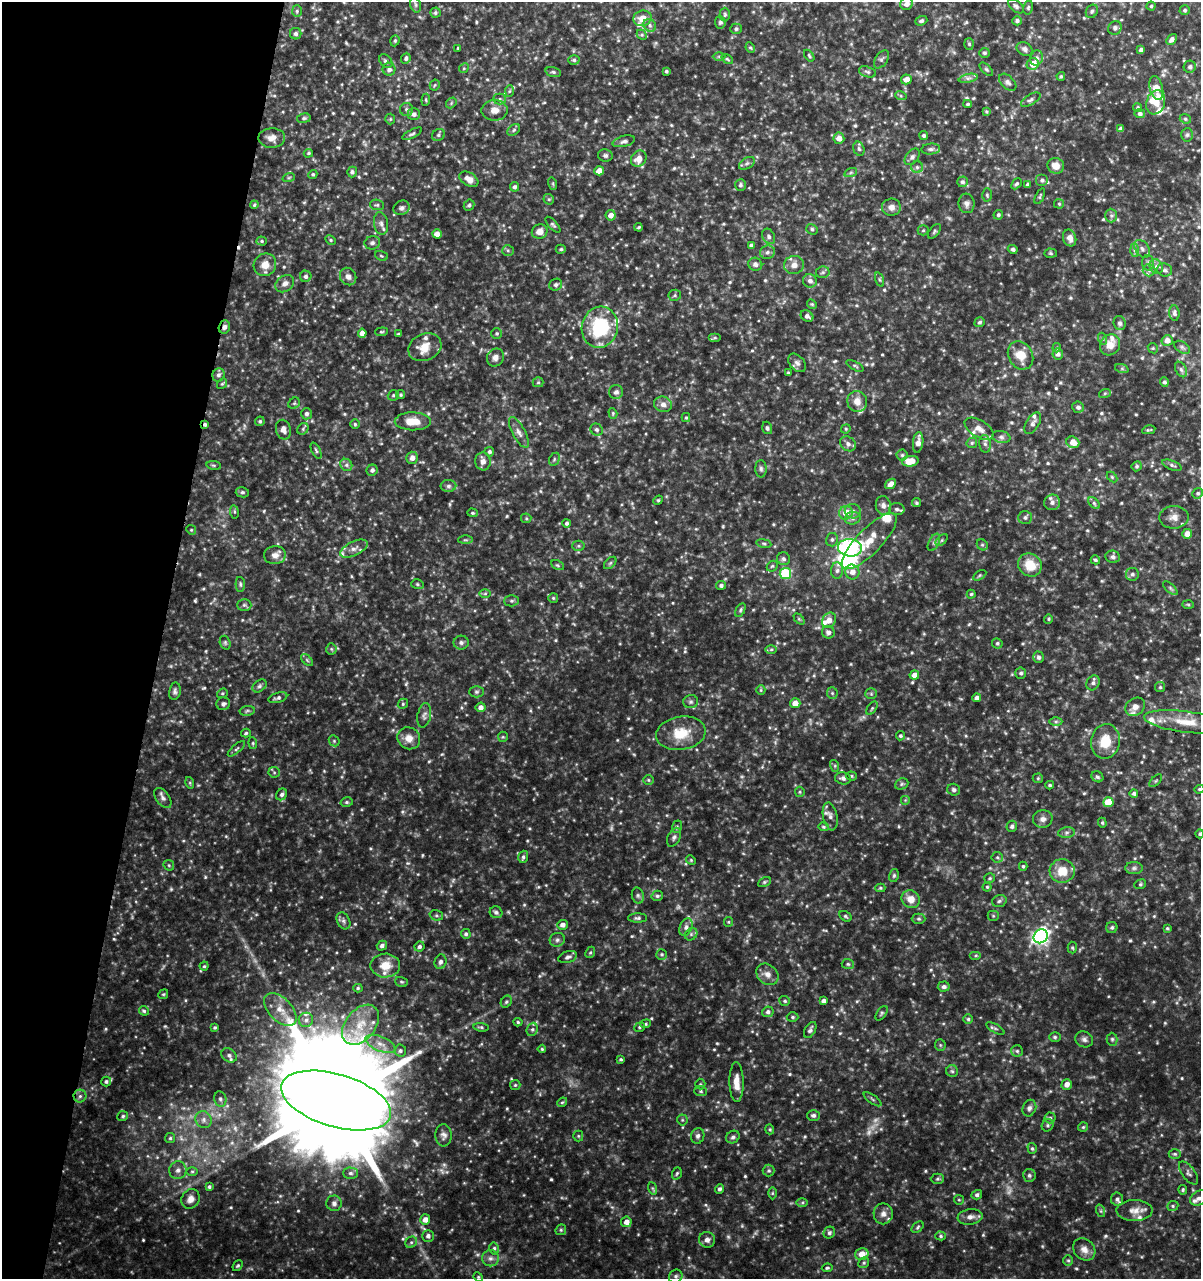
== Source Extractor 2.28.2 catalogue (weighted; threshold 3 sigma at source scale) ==
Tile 9 of 4 x 4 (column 1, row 3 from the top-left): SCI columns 286-1484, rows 1278-2554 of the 5302 x 5115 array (HDU 1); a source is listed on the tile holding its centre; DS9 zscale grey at full resolution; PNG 1203 x 1281 px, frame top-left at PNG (2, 2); each listed source drawn as its Kron ellipse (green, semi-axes under 4 px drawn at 4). Shown black and unused: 13% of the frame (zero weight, under 3 of 6 exposures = <1% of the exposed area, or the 3 px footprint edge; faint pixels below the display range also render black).
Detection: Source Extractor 2.28.2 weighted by HDU 2 'WHT'; one run over the whole footprint, this tile lists its part. Background 0.0392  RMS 0.0047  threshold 0.0193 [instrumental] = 3 sigma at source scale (4.09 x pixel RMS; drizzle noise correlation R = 1.36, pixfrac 0.8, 0.0396/0.0396 arcsec/px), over >= 5 px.
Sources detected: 715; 9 too faint to see at this stretch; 2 inside a brighter object's white glare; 1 cosmic-ray / hot-pixel residue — neither listed nor drawn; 25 inside a brighter listed object's ellipse — not listed separately; of the other 678, all 500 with FLUX_AUTO >= 0.53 (the completeness limit of this list) listed and drawn (178 fainter detections not listed), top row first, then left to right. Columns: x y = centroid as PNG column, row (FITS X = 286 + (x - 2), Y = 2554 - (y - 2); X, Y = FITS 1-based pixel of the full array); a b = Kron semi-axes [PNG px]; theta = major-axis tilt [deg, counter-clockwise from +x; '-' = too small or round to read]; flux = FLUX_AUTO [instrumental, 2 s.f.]
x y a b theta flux
907 4 6 6 - 3
416 5 8 5 -73 0.93
1016 6 9 5 -41 1.1
1151 6 4 4 - 0.6
1028 8 7 5 75 0.68
1185 10 5 4 - 0.71
297 11 6 5 - 0.72
1092 11 7 5 58 0.85
435 13 5 5 - 0.77
725 14 7 5 -90 0.71
642 18 9 7 15 4.6
921 21 6 4 20 0.75
1017 21 4 4 - 1
720 22 6 5 - 0.88
650 25 7 5 -50 1.2
1115 28 7 6 - 1.4
736 29 5 5 - 0.92
296 34 6 5 - 1.1
642 35 5 4 - 0.7
1172 39 6 4 48 1.7
395 41 6 4 70 0.59
969 44 6 5 - 0.64
458 48 3 3 - 0.53
750 48 5 4 - 0.57
1025 49 8 6 -34 1.3
1141 50 4 4 - 1.5
984 53 5 5 - 0.81
719 56 6 4 0 0.68
809 56 6 4 -54 0.65
406 58 6 4 67 0.99
1036 58 7 6 - 1.6
727 59 6 4 -36 0.6
881 59 10 6 56 1.2
574 60 5 5 - 0.84
386 61 7 5 -48 1.1
1033 64 6 6 - 5.1
1190 67 6 6 - 1.1
464 68 5 4 - 0.55
389 69 6 6 - 1.6
986 69 8 4 -45 0.77
666 71 3 3 - 0.74
553 72 8 5 -16 0.76
867 72 9 5 -17 1
1061 76 4 3 - 0.6
968 78 10 4 12 1.3
906 79 5 5 - 3.1
1008 82 10 6 -45 1.4
435 85 5 5 - 0.56
1156 88 12 6 -75 7.6
509 91 6 4 87 0.62
901 96 6 4 -18 0.54
499 99 6 5 - 0.95
426 100 6 4 86 0.58
1031 100 11 5 30 1.3
1156 102 12 9 71 8.3
451 103 6 4 50 0.61
968 104 4 3 - 0.69
1138 108 5 4 - 0.74
406 109 6 6 - 0.96
495 110 13 10 1 3.8
986 111 4 4 - 0.56
1140 113 5 4 - 1.2
414 114 6 6 - 1.4
304 118 7 4 10 0.87
390 119 5 5 - 0.6
1185 119 6 4 -23 0.7
1121 129 4 4 - 1.9
514 130 7 5 38 0.79
412 134 11 4 28 0.9
438 135 7 5 35 0.91
924 135 4 4 - 0.85
1187 135 7 5 87 0.88
272 138 13 9 2 3.1
839 138 5 5 - 2.9
624 141 11 5 15 1.3
859 149 7 5 -73 0.87
931 149 9 5 5 1.3
308 153 5 4 - 0.56
605 155 7 6 - 1.1
912 157 9 6 51 1.2
639 159 8 7 - 4.6
747 163 9 5 30 1.1
1056 166 8 7 - 4.1
917 167 6 6 - 0.97
599 171 5 4 - 4.7
352 172 5 5 - 1.1
851 172 6 4 19 0.75
313 174 5 4 - 0.67
289 177 6 4 19 0.59
469 179 10 6 -32 3.5
1042 180 6 6 - 1.1
962 182 5 5 - 1.2
553 184 6 4 -72 0.53
1016 184 6 4 46 0.85
740 185 6 5 - 0.89
1028 185 4 4 - 0.9
515 187 5 4 - 0.99
987 195 6 4 -87 0.69
1040 196 8 4 66 0.61
549 199 5 5 - 0.66
967 203 10 8 -83 1.8
1059 204 5 5 - 0.61
254 205 4 3 - 0.56
377 205 7 5 -9 0.75
469 205 6 5 - 0.91
891 207 9 8 - 2.3
402 208 8 7 - 1.4
611 215 5 5 - 2.9
998 215 5 4 - 0.86
1111 215 7 6 - 1
381 224 11 7 -80 1.7
553 225 10 4 -48 0.8
639 227 4 3 - 0.57
812 229 6 5 - 0.84
923 230 5 5 - 0.66
540 231 8 7 - 3.1
934 231 8 4 51 0.78
437 234 4 4 - 3.1
769 236 8 6 -59 1.3
1070 238 8 6 -71 2.9
331 240 6 4 -28 0.61
262 241 5 4 - 0.63
372 243 8 6 10 1.3
751 245 4 4 - 1.3
561 249 5 4 - 0.66
1013 249 5 4 - 0.99
1142 249 10 6 -55 1.6
508 250 6 5 - 0.77
1134 250 7 4 -89 0.9
767 252 7 6 - 1.4
1051 253 6 4 -3 0.65
381 256 6 4 -22 0.62
1148 263 7 6 - 1.1
755 264 7 6 - 1.5
265 265 12 11 - 4.7
794 265 10 9 - 2.8
1156 266 7 6 - 1.5
1149 270 6 6 - 1.3
1165 270 8 6 -21 1.3
823 272 7 6 - 0.93
306 276 6 5 - 1.2
348 277 9 8 - 2.1
879 280 7 3 -71 0.55
810 281 7 6 - 2
285 284 10 7 38 2.1
556 285 6 5 - 1.1
675 295 6 5 - 0.76
812 304 5 4 - 0.53
1174 313 8 5 -85 1.2
807 316 7 5 -33 1.5
980 322 5 4 - 0.77
1120 323 7 6 - 1.1
224 327 7 5 72 1.5
600 327 21 18 76 29
381 332 6 4 6 0.55
362 333 4 4 - 2.8
497 333 5 5 - 0.73
399 334 3 3 - 0.69
715 338 6 4 0 0.63
1103 339 6 4 -71 0.62
1167 340 5 5 - 2.6
1110 345 11 9 53 4.3
425 347 17 13 24 6.4
1182 347 8 5 -31 1
1057 348 5 4 - 0.53
1153 348 5 4 - 0.58
1058 354 5 5 - 1.5
1020 355 15 12 -61 6.7
495 357 9 8 - 2.1
797 363 11 7 -47 1.6
855 366 9 3 -30 0.69
1122 369 7 4 -19 0.76
1181 369 8 5 -63 1.1
788 373 3 3 - 0.57
218 375 7 6 - 1.2
538 382 5 5 - 0.63
1164 382 4 4 - 0.92
222 384 6 4 52 0.58
616 392 7 7 - 1.4
1105 393 6 4 19 0.58
393 395 6 5 - 0.75
401 395 4 4 - 0.63
857 401 11 10 - 4.1
294 403 6 5 - 0.63
663 404 9 7 -16 2.4
1078 407 6 5 - 1.3
613 413 5 4 - 0.56
306 414 5 5 - 1.3
686 418 4 4 - 0.53
260 421 5 4 - 0.73
413 421 18 9 -1 6.8
1033 423 12 6 58 1.4
205 424 3 3 - 0.87
355 424 5 5 - 0.63
767 428 6 5 - 0.88
303 429 6 5 - 0.69
846 429 5 4 - 0.54
979 429 16 8 -31 2.9
283 430 10 7 -77 2.3
597 430 6 5 - 1
1149 430 7 3 10 0.62
519 432 17 6 -61 2.4
1001 437 9 6 -10 1.3
918 442 10 5 82 2.8
1073 442 6 5 - 4.6
972 443 5 4 - 0.68
848 444 8 6 -40 1.6
985 444 9 5 -83 1.3
316 451 9 4 -64 0.82
489 452 5 4 - 0.94
902 455 5 5 - 0.76
412 458 6 6 - 2.3
554 459 7 5 61 0.73
483 461 9 7 -82 2.3
910 461 8 5 9 6.3
214 465 7 3 -8 0.61
346 465 6 5 - 1.1
1172 465 10 4 -21 1
1137 466 5 4 - 0.77
761 469 8 5 -88 1
372 470 6 5 - 1.3
1112 477 6 4 -45 0.54
891 484 6 4 39 2.4
448 486 8 6 1 1.2
242 492 7 5 -12 0.81
1198 493 5 5 - 0.77
658 500 5 4 - 0.54
1052 502 8 7 - 1.9
917 503 4 4 - 0.71
1094 503 7 4 -45 0.85
883 506 9 7 -82 2.2
897 509 7 6 - 1.3
853 511 8 7 - 1.6
234 512 7 3 -82 0.53
472 513 5 4 - 0.58
846 513 7 6 - 5.4
1025 517 7 6 - 1.2
1174 517 15 11 1 3.6
526 518 5 5 - 0.55
853 518 8 6 15 1.4
567 523 4 4 - 0.95
191 530 5 4 - 0.56
1187 534 5 5 - 3.2
465 540 7 4 1 0.59
832 540 7 6 - 1
942 540 7 4 44 0.77
869 541 37 12 46 11
934 542 9 5 63 1.2
764 543 7 4 -9 0.73
982 545 6 5 - 0.72
578 546 6 5 - 0.76
850 548 12 8 -5 67
354 549 15 7 26 2.7
275 555 11 9 7 2.8
1113 557 7 6 - 1.1
784 559 6 6 - 1.1
1095 560 5 4 - 0.82
610 563 7 4 45 0.77
557 565 7 4 -27 0.63
1030 565 12 11 - 9.2
772 566 6 5 - 0.6
837 571 8 6 86 1.3
852 572 7 7 - 2.6
785 573 6 5 - 27
1132 574 6 6 - 1.3
980 575 7 4 32 0.67
240 584 7 4 -87 0.82
417 584 6 5 - 0.71
721 585 5 4 - 1.1
1170 588 9 4 -42 0.95
485 594 6 4 1 0.71
971 594 4 4 - 0.6
553 598 5 5 - 0.57
512 601 7 5 1 0.93
244 605 7 6 - 0.86
1188 605 6 4 -2 0.54
740 610 7 4 61 0.73
799 619 6 4 -45 0.56
1048 619 4 4 - 0.54
829 620 8 6 57 2.9
828 632 6 6 - 1.6
225 643 7 5 -71 0.75
461 643 7 7 - 1.2
997 643 5 5 - 0.8
331 649 5 5 - 0.65
771 649 6 4 1 0.6
1039 657 6 5 - 1.2
307 660 7 4 -46 0.71
1021 673 5 5 - 0.93
914 675 5 4 - 3.2
1093 683 8 6 61 1.3
259 686 8 5 41 0.93
1160 687 5 5 - 0.66
761 690 5 4 - 0.58
175 691 9 5 79 1.1
476 692 7 5 0 0.83
222 693 5 4 - 0.57
832 693 6 5 - 0.71
871 694 6 5 - 0.68
278 698 9 5 16 1.3
977 698 4 4 - 1.7
691 702 7 6 - 1.1
795 703 5 5 - 3.7
223 704 7 6 - 1.2
403 704 5 4 - 0.68
481 707 5 4 - 1.9
1135 707 10 8 37 2.6
872 708 7 4 54 0.59
247 711 7 5 9 0.76
424 715 12 6 78 1.6
1056 721 6 4 0 0.7
1186 722 42 10 -7 9.8
246 733 5 4 - 0.65
681 733 25 16 9 11
900 736 4 4 - 0.73
503 737 5 5 - 0.54
409 738 12 10 -35 3.9
334 741 6 5 - 0.62
1105 741 17 14 80 9.1
253 743 6 4 -84 0.61
236 749 11 3 40 0.79
835 766 6 4 -73 0.65
274 772 6 5 - 0.75
851 776 5 4 - 0.55
1097 777 6 5 - 0.92
843 778 8 6 -13 1.4
1038 778 5 5 - 0.55
648 780 5 5 - 0.62
1156 781 8 3 45 0.56
190 783 6 4 -73 0.53
902 784 7 5 22 0.82
1050 785 4 3 - 0.67
1199 789 5 4 - 0.53
954 790 6 6 - 1
800 792 5 4 - 0.57
1134 793 4 4 - 0.98
282 794 6 5 - 1.1
163 798 11 6 -54 1.6
905 800 5 5 - 0.57
347 802 6 5 - 0.75
1108 802 5 5 - 10
830 816 14 7 -78 2.2
1043 819 10 8 13 2.1
1102 823 5 4 - 0.63
1012 826 5 5 - 1.2
677 827 6 5 - 0.7
823 827 5 4 - 0.65
1066 833 8 5 7 1.2
1200 834 4 4 - 0.67
674 837 10 6 65 1.3
523 857 6 4 73 0.94
997 857 6 5 - 0.78
691 860 5 4 - 0.54
169 865 6 5 - 0.63
1023 866 4 4 - 0.6
1134 868 9 6 0 1.3
1062 871 12 12 - 7.2
894 875 6 5 - 0.69
990 878 5 5 - 0.66
764 882 7 4 27 0.65
1140 884 6 4 22 0.68
987 887 4 4 - 0.58
880 888 5 4 - 0.57
638 896 8 6 -74 1.1
657 896 6 5 - 0.85
911 899 9 8 - 4.5
999 901 7 5 18 0.97
496 912 6 6 - 1.3
436 915 7 5 -17 0.82
845 916 7 4 -33 0.72
993 916 5 5 - 0.56
638 918 9 4 0 0.98
919 919 7 5 -1 0.84
343 921 9 6 -62 1.3
728 922 5 4 - 0.54
562 925 5 5 - 2.3
686 927 9 6 68 1.5
1112 927 5 5 - 0.93
1167 928 4 3 - 0.62
466 934 5 5 - 1
691 934 7 5 46 0.98
1041 936 7 6 - 140
557 940 7 7 - 1.2
382 946 5 4 - 1.4
419 947 5 5 - 1.1
1072 948 6 4 -86 0.63
590 952 6 4 67 0.61
662 954 5 5 - 0.72
976 955 6 4 0 0.55
568 957 10 5 17 1.3
440 962 7 6 - 1.4
848 964 6 5 - 0.7
385 965 15 12 1 6.4
204 966 4 4 - 0.6
767 974 12 9 -40 3
401 982 6 5 - 0.68
944 987 6 5 - 1.2
358 988 5 4 - 0.59
163 994 5 4 - 0.55
785 1001 5 5 - 0.76
823 1001 4 4 - 1.5
506 1002 6 5 - 0.72
280 1009 20 11 -45 5.6
144 1011 5 4 - 0.85
768 1012 6 5 - 1.3
882 1013 8 4 55 0.72
793 1017 6 4 -2 0.71
968 1019 5 4 - 0.68
306 1020 7 7 - 1.7
518 1022 4 4 - 0.59
646 1024 5 4 - 0.63
361 1025 23 15 51 11
215 1027 4 3 - 0.64
481 1027 7 4 -6 0.78
639 1027 5 4 - 0.68
995 1028 10 3 -30 0.82
532 1029 7 5 68 0.96
810 1030 9 5 60 1.1
1055 1037 6 5 - 0.67
1084 1039 9 7 -25 1.5
1112 1039 6 5 - 0.77
380 1044 16 7 -22 3.8
940 1045 5 5 - 0.66
542 1049 4 4 - 0.55
400 1051 6 6 - 1
1017 1051 6 5 - 0.83
229 1055 8 6 -38 1.4
621 1059 3 3 - 0.56
952 1071 6 6 - 0.87
106 1082 5 5 - 0.89
736 1082 19 7 -89 4.6
700 1084 5 5 - 0.55
1067 1084 5 5 - 2.9
515 1085 5 5 - 0.59
701 1091 6 5 - 0.79
80 1096 6 6 - 1.2
220 1099 8 6 -78 1.1
873 1099 10 2 -36 0.68
336 1100 57 26 -16 19000
562 1102 5 4 - 0.56
1029 1108 8 6 67 1.3
813 1115 6 5 - 1.1
123 1116 5 5 - 0.7
1050 1118 5 5 - 0.73
204 1120 9 7 -53 2.1
682 1120 5 5 - 0.6
1048 1125 6 5 - 0.83
1083 1127 5 5 - 0.63
770 1129 5 4 - 0.6
444 1135 11 8 -87 1.8
578 1136 5 5 - 0.62
698 1136 8 6 72 1.4
733 1137 7 6 - 1.2
170 1138 5 5 - 0.7
1032 1148 5 4 - 0.71
1175 1154 6 5 - 0.74
178 1170 9 8 - 2.1
192 1171 6 4 0 0.66
769 1171 6 6 - 0.86
350 1173 7 5 -1 1.1
677 1173 6 4 71 0.67
1189 1173 14 6 -53 1.6
1029 1175 6 6 - 0.99
937 1179 7 5 1 0.77
209 1187 4 4 - 0.71
652 1188 6 4 -70 0.69
720 1189 5 4 - 1.1
1183 1190 5 4 - 0.64
772 1193 6 4 89 0.59
977 1195 5 4 - 1.1
1199 1198 9 6 31 1.8
190 1199 10 8 61 2.9
1117 1199 6 6 - 1.1
959 1200 5 4 - 0.54
334 1203 8 7 - 1.5
802 1203 6 4 1 0.66
1173 1206 6 5 - 0.65
1101 1211 6 4 -71 0.63
1134 1211 18 10 -1 4.1
883 1214 10 9 - 2.6
970 1217 13 7 7 2.2
425 1220 5 5 - 3
626 1222 5 5 - 2.7
917 1227 7 4 43 0.72
561 1230 6 5 - 0.68
829 1233 6 5 - 1
428 1236 6 6 - 1.5
941 1236 5 4 - 0.76
707 1240 8 8 - 2.1
411 1242 6 5 - 0.89
494 1248 6 5 - 0.89
1084 1249 12 10 -46 3.2
862 1254 7 5 16 5.3
490 1258 8 8 - 1.9
1068 1260 5 5 - 0.64
864 1263 6 5 - 0.77
238 1266 6 4 49 0.7
827 1268 5 3 - 0.64
676 1276 7 6 - 1.2
478 1277 5 4 - 0.55
Overlapping masked pixels (flux is a lower limit): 2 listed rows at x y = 224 327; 205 424
Isophote crosses this tile's border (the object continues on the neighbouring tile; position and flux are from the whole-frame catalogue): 4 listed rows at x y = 907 4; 1199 789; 1200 834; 1199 1198